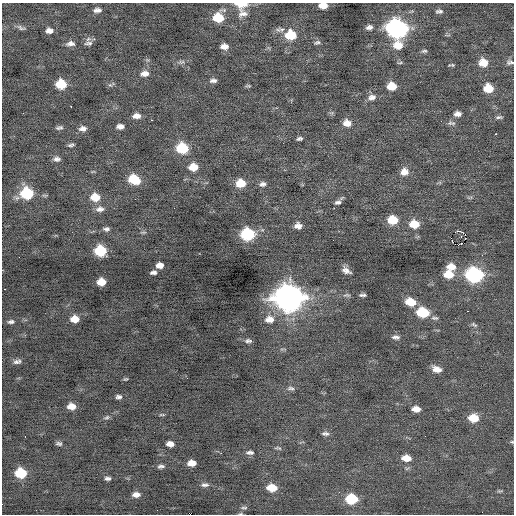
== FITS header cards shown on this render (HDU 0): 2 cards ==
NAXIS1  =                  512 / Axis length
NAXIS2  =                  512 / Axis length

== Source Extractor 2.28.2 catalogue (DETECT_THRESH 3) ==
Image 512 x 512 px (HDU 0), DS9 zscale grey, 1 PNG px = 1 image px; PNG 516 x 516 px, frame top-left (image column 1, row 512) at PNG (2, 3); no overlay
Background -0.0299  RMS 0.77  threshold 2.32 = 3 sigma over >= 5 px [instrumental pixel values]
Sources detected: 119; all 119 listed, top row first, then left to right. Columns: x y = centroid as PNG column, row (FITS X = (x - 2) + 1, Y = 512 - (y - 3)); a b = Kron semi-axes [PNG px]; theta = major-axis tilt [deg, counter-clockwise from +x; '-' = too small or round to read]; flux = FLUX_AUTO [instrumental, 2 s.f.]
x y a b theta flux
241 4 14 7 0 680
323 5 8 5 3 520
97 10 9 5 3 230
439 11 9 5 4 160
243 14 14 11 -3 400
218 17 10 8 32 1400
369 27 9 6 10 190
21 28 13 5 -20 150
282 29 8 7 - 180
397 29 11 9 -12 17000
49 31 7 5 -3 260
291 35 10 8 -2 1600
317 42 9 5 20 120
88 43 12 6 2 170
70 44 12 6 2 250
398 45 11 10 - 750
224 46 8 6 -2 340
424 51 8 5 7 100
181 62 10 5 12 160
510 62 10 7 4 160
483 63 9 8 - 740
452 65 6 3 4 73
145 73 10 7 6 320
213 80 9 5 4 170
61 84 8 7 - 1500
110 85 6 4 -39 85
248 86 8 3 0 69
392 86 8 7 - 910
488 88 8 7 - 1100
372 97 11 7 9 260
71 107 2 2 - 34
23 113 2 2 - 28
458 114 8 5 0 260
137 116 9 6 5 340
499 117 10 4 6 110
151 120 3 3 - 87
347 123 9 8 - 460
451 123 11 6 -8 150
120 126 8 5 3 240
59 128 9 5 10 130
83 128 9 6 5 240
496 134 3 2 - 310
299 139 6 4 8 120
71 145 8 4 10 110
182 148 9 8 - 2300
57 159 9 5 -3 200
193 167 9 7 2 830
93 171 6 3 19 58
404 172 10 9 - 420
134 179 10 8 -20 1600
241 183 9 7 0 1000
263 184 9 6 5 200
27 193 9 8 - 3000
95 197 10 8 -3 800
338 202 9 5 15 170
174 208 2 2 - 25
334 208 3 2 - 98
100 209 11 8 3 260
393 220 9 7 -2 1300
414 224 9 7 -2 930
298 226 7 6 - 330
106 229 8 5 0 140
458 231 4 3 - 1800
143 232 8 3 0 72
248 234 9 8 - 4200
465 235 2 2 - 560
461 236 3 2 - 71
452 241 3 2 - 96
459 245 6 3 18 4000
100 251 8 7 - 2300
160 265 7 5 4 350
451 267 10 7 -1 590
346 270 10 6 -36 270
153 272 6 4 6 170
449 274 10 7 -5 920
474 275 10 8 -8 9200
101 282 7 6 - 730
5 289 2 2 - 27
347 295 10 4 -6 110
363 295 7 3 0 110
289 298 13 11 -6 52000
410 302 9 6 -10 1000
423 312 9 7 -8 2300
435 318 10 5 -1 130
75 319 8 6 0 600
269 319 12 9 4 490
11 322 7 4 5 120
474 325 10 5 -28 110
396 337 10 6 -7 180
248 341 9 5 3 140
17 362 10 6 9 180
437 369 10 6 -14 440
126 379 6 4 24 65
291 388 10 5 -1 140
119 397 6 5 - 140
71 406 7 5 -4 480
416 409 9 6 -5 410
162 415 8 3 0 66
107 417 8 4 18 100
473 418 9 7 -3 1000
325 433 10 5 -4 150
25 436 3 2 - 43
512 442 5 5 - 59
59 444 7 4 -12 110
170 444 7 5 -5 350
278 448 10 4 -10 87
250 452 10 5 0 170
221 453 3 2 - 78
406 458 9 6 -3 670
192 463 7 5 0 470
161 466 8 4 8 140
21 473 8 7 - 2000
108 478 6 4 0 140
205 485 10 5 1 160
272 488 9 6 -5 900
499 491 7 4 0 68
136 495 7 5 3 300
352 499 10 7 -4 2000
244 508 9 4 -4 94
At the frame edge (FLAGS 8, measured only in part): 5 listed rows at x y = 241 4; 323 5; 510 62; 512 442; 244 508